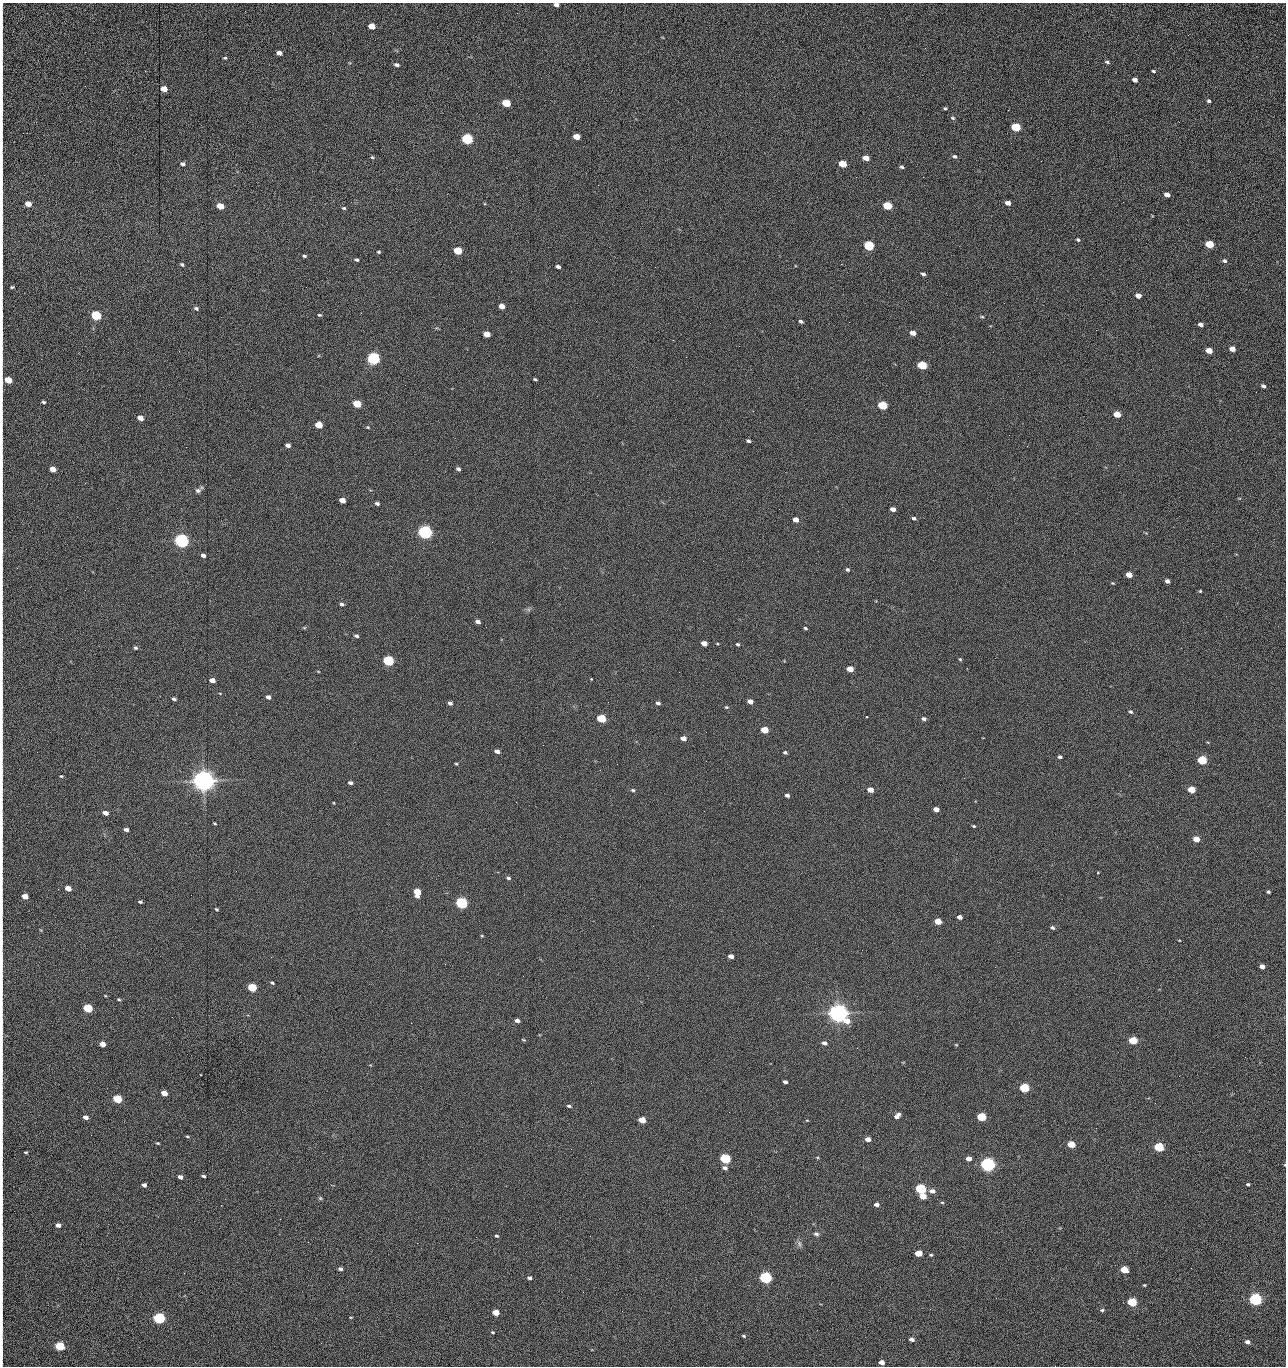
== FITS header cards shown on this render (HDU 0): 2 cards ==
NAXIS1  =                 1284 /fastest changing axis
NAXIS2  =                 1364 /next to fastest changing axis

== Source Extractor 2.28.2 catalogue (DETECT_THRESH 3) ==
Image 1284 x 1364 px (HDU 0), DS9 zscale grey, 1 PNG px = 1 image px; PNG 1288 x 1368 px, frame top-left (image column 1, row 1364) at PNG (2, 3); no overlay
Background 147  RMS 15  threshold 44.8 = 3 sigma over >= 5 px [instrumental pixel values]
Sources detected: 270; all 270 listed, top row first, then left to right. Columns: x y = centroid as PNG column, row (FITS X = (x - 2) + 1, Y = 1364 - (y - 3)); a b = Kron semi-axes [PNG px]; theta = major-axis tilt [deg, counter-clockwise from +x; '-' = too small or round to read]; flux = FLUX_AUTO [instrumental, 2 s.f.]
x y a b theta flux
556 5 5 4 - 3.8e+03
371 26 5 4 - 1.3e+04
1188 35 3 2 - 7.7e+02
2 42 26 2 90 4.7e+03
279 53 5 4 - 5.2e+03
225 58 3 3 - 1.2e+03
1107 62 6 4 -16 1.8e+03
397 65 6 4 -10 2.9e+03
2 69 9 2 90 1.4e+03
1153 71 4 3 - 1.3e+03
1135 80 5 4 - 4.4e+03
164 89 5 4 - 1.4e+04
1209 101 5 4 - 1.9e+03
506 103 6 4 -15 4.2e+04
945 108 4 3 - 1.1e+03
2 109 16 2 90 2.8e+03
953 118 6 4 -18 1.5e+03
1179 122 2 2 - 7.9e+02
2 126 16 2 90 2.6e+03
1016 127 6 5 - 6.0e+04
576 137 5 4 - 1.4e+04
467 139 6 5 - 1.6e+05
954 156 5 4 - 2.1e+03
372 157 5 4 - 1.2e+03
866 158 5 4 - 1.2e+04
1041 161 2 2 - 1.1e+03
182 164 6 5 - 2.6e+03
842 164 5 4 - 2.8e+04
902 167 5 3 - 1.6e+03
856 177 2 2 - 1.6e+03
923 177 2 2 - 1.1e+04
2 181 15 2 90 2.6e+03
1167 195 5 4 - 6.3e+03
1123 202 2 2 - 4.8e+02
1008 203 5 4 - 5.6e+03
28 204 5 4 - 1.0e+04
220 206 5 4 - 2.0e+04
887 206 6 4 -17 5.1e+04
344 208 5 4 - 1.4e+03
2 232 15 2 90 2.7e+03
1078 240 5 4 - 1.5e+03
1210 244 5 4 - 4.2e+04
869 246 6 5 - 1.0e+05
458 251 5 4 - 4.0e+04
378 252 4 3 - 1.2e+03
304 256 4 3 - 1.6e+03
357 260 5 4 - 1.7e+03
1225 261 5 5 - 2.3e+03
182 264 5 4 - 1.5e+03
841 264 2 2 - 1.8e+04
558 267 4 3 - 2.7e+03
2 273 17 2 90 2.8e+03
923 274 5 3 - 1.8e+03
12 287 3 3 - 1.2e+03
306 287 2 2 - 4.0e+02
1138 296 5 4 - 7.3e+03
502 306 5 4 - 9.6e+03
196 308 6 5 - 2.1e+03
96 315 5 5 - 1.0e+05
319 315 5 3 - 1.2e+03
2 316 9 2 90 1.5e+03
982 317 5 4 - 1.1e+03
801 321 4 3 - 2.1e+03
710 323 2 2 - 2.1e+03
1201 325 5 4 - 3.7e+03
1096 330 2 2 - 4.6e+02
2 333 8 2 90 1.4e+03
913 333 5 4 - 7.6e+03
486 334 5 4 - 1.6e+04
1232 349 5 4 - 1.0e+04
1209 351 5 4 - 1.6e+04
2 357 16 2 90 2.8e+03
373 358 6 5 - 3.0e+05
922 365 6 4 -15 5.8e+04
535 379 4 2 - 1.2e+03
8 380 5 4 - 2.5e+04
1263 386 4 4 - 2.6e+03
1256 392 2 2 - 8.2e+02
43 402 4 3 - 1.7e+03
357 404 5 4 - 3.7e+04
882 405 6 4 -17 6.0e+04
1117 414 5 4 - 1.9e+04
140 418 5 4 - 8.7e+03
319 425 5 4 - 2.9e+04
368 427 5 3 - 1.1e+03
1009 435 2 2 - 2.2e+03
748 441 4 3 - 1.7e+03
288 445 5 4 - 4.0e+03
186 447 2 2 - 2.0e+03
2 464 8 2 90 1.2e+03
53 469 5 4 - 1.2e+04
458 469 4 4 - 2.5e+03
85 483 3 2 - 7.2e+02
198 490 8 6 -15 2.8e+03
342 500 5 4 - 1.0e+04
377 503 4 3 - 2.3e+03
893 509 5 4 - 5.7e+03
914 518 5 3 - 1.9e+03
796 520 5 4 - 8.6e+03
425 532 6 5 - 5.0e+05
181 541 6 5 - 5.3e+05
492 542 2 2 - 1.7e+03
2 549 20 3 -89 3.8e+03
203 555 4 3 - 3.8e+03
847 570 5 4 - 1.7e+03
1129 575 5 4 - 1.3e+04
1167 581 4 4 - 3.8e+03
1113 583 4 3 - 9.1e+02
1200 591 3 3 - 1.0e+03
342 604 6 4 -8 2.2e+03
478 622 5 4 - 4.3e+03
304 628 6 4 18 1.0e+03
805 628 4 3 - 1.3e+03
356 636 5 4 - 2.3e+03
704 643 5 4 - 1.0e+04
738 644 4 4 - 1.7e+03
135 648 5 4 - 1.8e+03
960 659 5 4 - 1.1e+03
388 661 5 4 - 1.6e+05
850 669 5 4 - 1.4e+04
318 671 5 3 - 7.8e+02
679 672 2 2 - 2.6e+03
591 679 3 3 - 2.9e+03
212 680 5 4 - 7.4e+03
268 697 4 4 - 4.1e+03
174 699 5 3 - 2.1e+03
750 701 5 4 - 6.3e+03
450 703 5 4 - 2.6e+03
658 703 5 4 - 2.7e+03
2 706 10 2 90 1.9e+03
726 707 5 4 - 1.3e+03
1131 712 5 4 - 1.8e+03
866 716 2 2 - 9.8e+02
601 718 5 4 - 6.5e+04
924 719 5 4 - 2.7e+03
764 730 5 4 - 2.7e+04
706 732 2 2 - 4.3e+02
683 738 5 4 - 7.5e+03
543 745 2 2 - 2.0e+03
497 751 5 4 - 4.4e+03
785 752 4 4 - 1.9e+03
1060 757 4 3 - 2.1e+03
1202 760 5 4 - 7.6e+04
706 761 2 2 - 1.5e+03
456 764 4 3 - 1.1e+03
617 764 2 2 - 1.9e+03
2 769 16 2 90 2.8e+03
61 776 4 4 - 1.0e+03
204 781 7 6 - 1.5e+06
350 783 5 4 - 2.6e+03
633 790 5 4 - 1.6e+03
870 790 5 4 - 1.0e+04
1191 790 5 4 - 2.5e+04
787 795 4 3 - 3.0e+03
334 803 4 2 - 6.6e+02
936 809 5 4 - 7.9e+03
105 813 5 4 - 6.9e+03
215 823 4 2 - 8.7e+02
974 826 4 3 - 1.2e+03
2 828 10 2 90 1.8e+03
126 830 4 4 - 3.9e+03
1196 839 5 4 - 1.5e+04
1098 872 3 2 - 2.2e+03
508 878 5 4 - 1.9e+03
68 888 5 4 - 1.2e+04
417 892 6 5 - 2.8e+04
1268 892 3 3 - 1.7e+03
25 896 5 4 - 1.6e+04
140 902 4 3 - 1.7e+03
462 903 5 5 - 2.4e+05
217 909 4 3 - 1.2e+03
960 917 4 4 - 5.5e+03
938 921 5 4 - 1.9e+04
1052 928 5 4 - 2.0e+03
482 936 5 3 - 8.6e+02
2 942 9 2 90 1.3e+03
731 956 5 4 - 6.2e+03
1262 966 4 4 - 7.3e+03
523 976 2 2 - 1.4e+03
272 983 5 4 - 1.8e+03
252 987 5 4 - 6.1e+04
2 988 8 2 90 1.2e+03
119 999 5 3 - 1.2e+03
88 1008 5 4 - 7.6e+04
838 1013 7 6 - 1.2e+06
517 1021 5 4 - 4.5e+03
411 1023 2 2 - 3.6e+03
2 1031 14 2 90 2.5e+03
523 1040 6 4 -19 1.1e+03
1133 1040 5 4 - 4.9e+04
2 1043 7 2 90 9.5e+02
824 1043 5 4 - 3.7e+03
102 1044 5 4 - 1.0e+04
956 1045 4 3 - 7.4e+02
857 1048 3 2 - 9.8e+02
1245 1057 3 2 - 1.3e+03
1179 1076 2 2 - 1.7e+03
785 1082 4 3 - 3.3e+03
1024 1088 5 4 - 8.8e+04
164 1093 5 4 - 1.2e+04
117 1099 5 4 - 6.5e+04
1155 1103 2 2 - 6.0e+02
569 1106 5 3 - 1.8e+03
2 1112 14 2 90 2.7e+03
729 1112 2 2 - 6.1e+02
897 1116 7 4 44 5.0e+03
86 1117 5 4 - 5.3e+03
982 1117 5 4 - 7.2e+04
642 1120 5 4 - 2.1e+04
807 1120 4 3 - 6.9e+02
91 1135 2 2 - 1.5e+03
187 1136 5 3 - 1.1e+03
868 1139 5 4 - 7.1e+03
158 1143 4 3 - 1.1e+03
1071 1144 5 4 - 3.3e+04
1159 1147 5 4 - 9.9e+04
571 1149 2 2 - 6.5e+02
26 1152 3 3 - 1.1e+03
817 1157 5 3 - 9.2e+02
725 1158 5 4 - 1.5e+05
969 1159 5 4 - 7.6e+03
988 1164 6 5 - 6.1e+05
1285 1165 4 2 - 6.6e+02
725 1168 6 4 -17 3.3e+03
2 1170 13 2 90 2.2e+03
204 1176 4 3 - 2.0e+03
180 1177 4 4 - 4.5e+03
1248 1184 4 3 - 1.8e+03
144 1185 4 4 - 3.6e+03
921 1189 5 4 - 1.5e+05
932 1191 6 4 -9 6.6e+03
923 1196 5 4 - 1.7e+04
320 1198 5 5 - 1.3e+03
942 1202 5 3 - 9.9e+02
2 1203 15 2 90 2.3e+03
876 1204 4 3 - 4.4e+03
280 1219 3 2 - 1.5e+03
58 1225 5 4 - 4.5e+03
816 1234 7 5 -18 2.4e+03
496 1236 4 3 - 1.4e+03
476 1237 2 2 - 4.8e+03
2 1241 21 2 90 3.7e+03
308 1242 3 2 - 1.2e+03
417 1243 2 2 - 3.6e+03
799 1244 8 5 -71 2.8e+03
919 1253 5 4 - 1.9e+04
931 1255 4 3 - 1.4e+03
340 1269 4 3 - 2.8e+03
1124 1270 5 4 - 2.7e+04
2 1272 8 2 90 1.4e+03
529 1278 4 3 - 3.0e+03
766 1278 5 4 - 3.1e+05
1144 1285 3 3 - 1.1e+03
996 1298 2 2 - 2.0e+03
1255 1299 5 5 - 3.6e+05
1132 1302 5 4 - 7.9e+04
1102 1310 5 4 - 1.7e+03
622 1311 2 2 - 4.2e+02
496 1312 5 4 - 1.8e+04
351 1317 4 2 - 8.1e+02
159 1318 5 5 - 2.4e+05
493 1332 4 3 - 1.2e+03
744 1336 5 4 - 1.4e+03
912 1339 5 3 - 4.1e+03
1247 1342 4 3 - 5.0e+03
321 1343 2 2 - 6.1e+02
60 1346 5 4 - 9.3e+04
2 1353 10 2 90 1.8e+03
881 1362 5 4 - 6.7e+03
1055 1366 2 2 - 1.4e+03
At the frame edge (FLAGS 8, measured only in part): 31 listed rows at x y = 556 5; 2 42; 2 69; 2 109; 2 126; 2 181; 2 232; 2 273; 12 287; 2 316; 2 333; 2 357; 8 380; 2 464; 2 549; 2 706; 2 769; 2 828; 25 896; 2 942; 2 988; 2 1031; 2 1043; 2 1112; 1285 1165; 2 1170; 2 1203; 2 1241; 2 1272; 2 1353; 1055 1366

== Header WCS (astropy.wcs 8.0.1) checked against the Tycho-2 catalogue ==
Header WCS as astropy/WCSLIB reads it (CRVAL/CRPIX/CD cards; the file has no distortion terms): RA---TAN/DEC--TAN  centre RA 15:41:41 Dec +51:59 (235.42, +51.98 deg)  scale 1.26 arcsec/px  FOV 26.9' x 28.5'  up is +92 deg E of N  parity flipped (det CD > 0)
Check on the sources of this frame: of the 60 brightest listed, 10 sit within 2.0 arcsec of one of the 12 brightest Tycho-2 stars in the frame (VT <= 12.29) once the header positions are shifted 0.48 arcsec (0.36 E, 0.32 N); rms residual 1.07 arcsec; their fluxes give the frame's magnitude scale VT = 25.21 - 2.5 log10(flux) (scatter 0.21 mag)
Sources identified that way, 10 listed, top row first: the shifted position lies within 2.0 arcsec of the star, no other Tycho-2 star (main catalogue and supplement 1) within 4.0 arcsec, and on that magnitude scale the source's flux lands within +1.5 / -3 mag of the star's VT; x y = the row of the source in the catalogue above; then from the Tycho-2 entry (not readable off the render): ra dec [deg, ICRS J2000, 3 dp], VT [Tycho-2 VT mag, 2 dp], TYC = Tycho-2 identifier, HIP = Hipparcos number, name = IAU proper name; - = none
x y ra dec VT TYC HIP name
373 358 235.614 +52.064 11.61 3489-1132-1 - -
425 532 235.514 +52.049 11.19 3489-1407-1 - -
204 781 235.378 +52.130 9.31 3489-1322-1 76850 -
462 903 235.303 +52.042 11.52 3489-958-1 - -
838 1013 235.232 +51.912 9.59 3489-824-1 - -
988 1164 235.143 +51.862 10.97 3489-1016-1 - -
921 1189 235.131 +51.886 12.29 3489-908-1 - -
766 1278 235.084 +51.941 11.45 3489-1346-1 - -
1255 1299 235.062 +51.771 11.53 3489-1453-1 - -
159 1318 235.075 +52.152 11.74 3489-912-1 - -